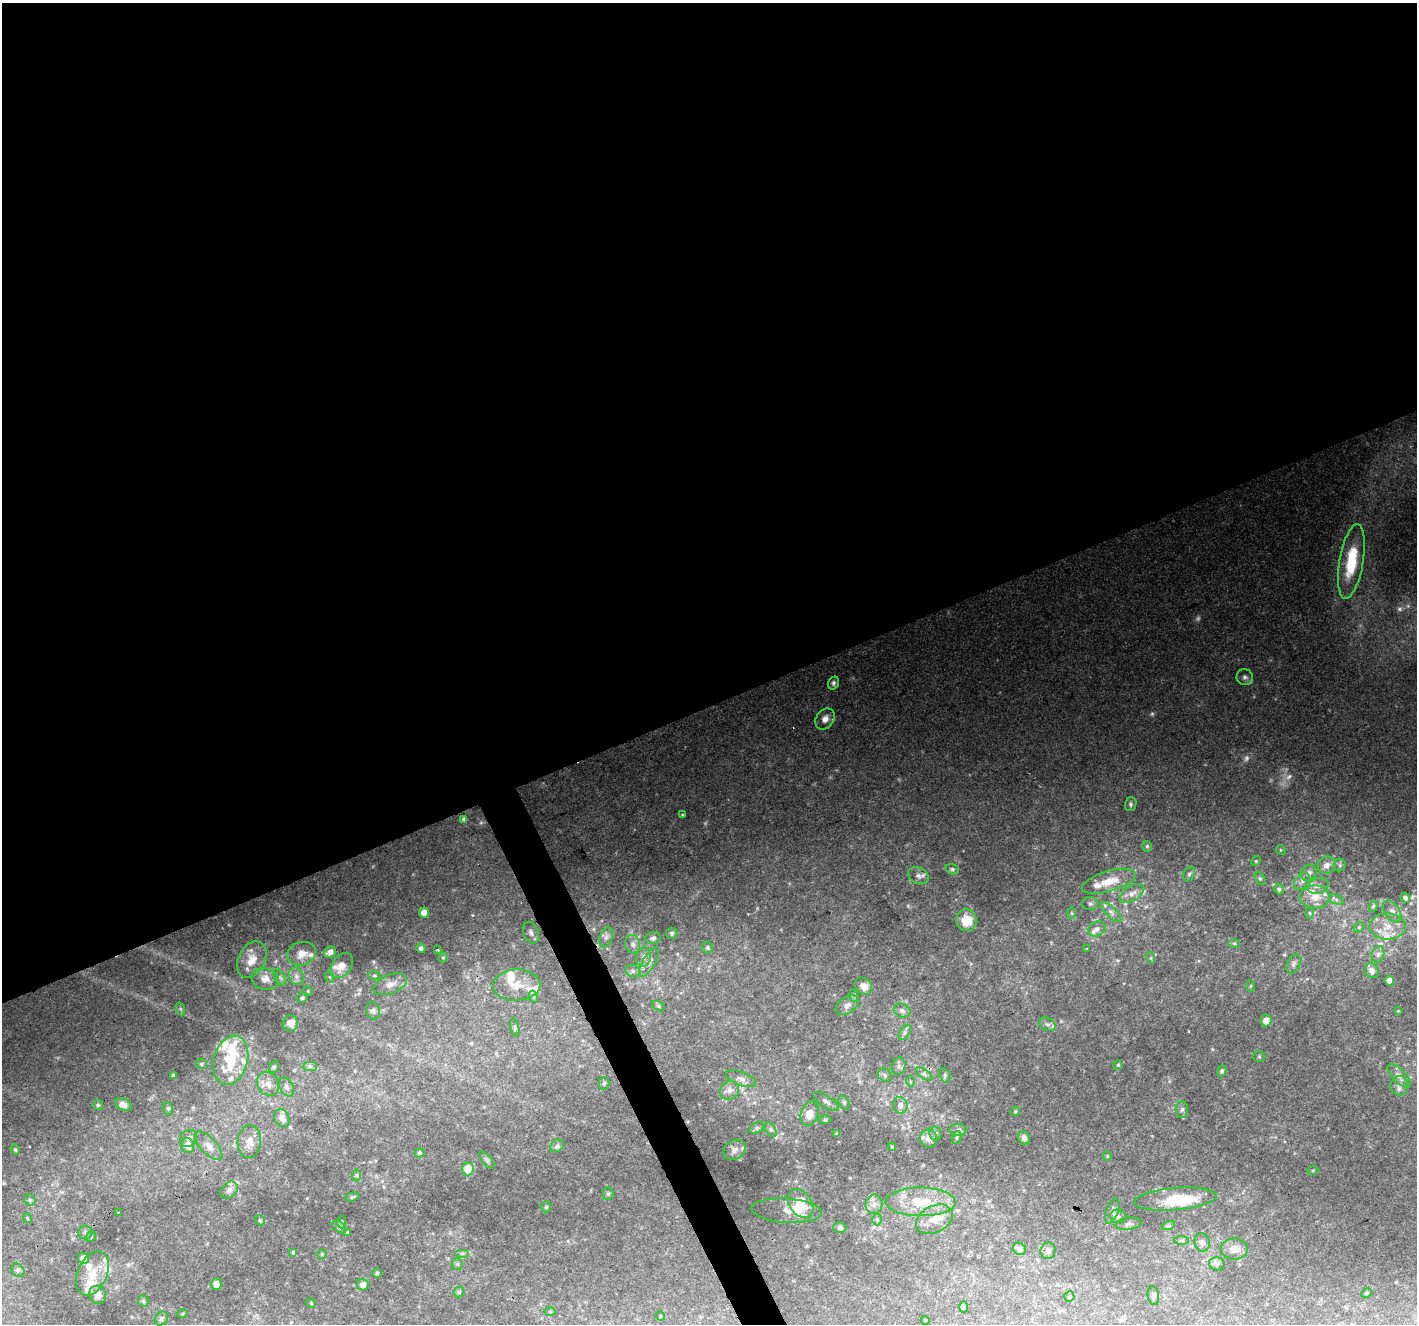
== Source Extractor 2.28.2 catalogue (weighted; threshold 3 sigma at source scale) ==
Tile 2 of 4 x 4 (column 2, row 1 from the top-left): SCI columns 1416-2830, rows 4059-5380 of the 5664 x 5527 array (HDU 1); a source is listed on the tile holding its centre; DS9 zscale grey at full resolution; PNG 1419 x 1326 px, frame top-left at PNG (2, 3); each listed source drawn as its Kron ellipse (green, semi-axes under 4 px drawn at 4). Shown black and unused: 55% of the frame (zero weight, under 2 of 3 exposures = <1% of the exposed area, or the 3 px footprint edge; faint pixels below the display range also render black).
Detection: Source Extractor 2.28.2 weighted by HDU 2 'WHT'; one run over the whole footprint, this tile lists its part. Background 0.148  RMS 0.0075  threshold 0.034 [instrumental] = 3 sigma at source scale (4.5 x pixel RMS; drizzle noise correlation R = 1.50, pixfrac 1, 0.0396/0.0396 arcsec/px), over >= 5 px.
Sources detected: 223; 7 too faint to see at this stretch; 2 inside a brighter object's white glare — neither listed nor drawn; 24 inside a brighter listed object's ellipse — not listed separately; the other 190 listed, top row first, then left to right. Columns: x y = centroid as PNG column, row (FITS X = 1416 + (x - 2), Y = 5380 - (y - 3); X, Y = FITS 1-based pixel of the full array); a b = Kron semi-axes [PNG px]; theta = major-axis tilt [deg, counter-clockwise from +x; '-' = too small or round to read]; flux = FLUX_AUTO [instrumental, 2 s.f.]
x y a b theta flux
1351 561 38 12 80 43
1245 677 8 8 - 2.9
833 683 7 5 69 1.9
825 719 11 8 56 5.9
1131 804 7 5 70 1.6
682 815 4 3 - 0.94
464 819 4 4 - 2.3
1147 846 5 4 - 1.1
1281 850 5 4 - 0.91
1256 861 5 4 - 0.88
1327 865 9 8 - 5.4
1340 865 6 6 - 1.8
952 869 7 5 -19 1.6
1309 873 8 7 - 4
1189 874 8 5 61 2.1
918 876 11 8 -26 3.8
1260 879 7 4 -62 1.3
1109 881 28 10 16 14
1302 881 10 6 51 3.2
1318 886 11 7 16 4
1279 889 5 5 - 1.8
1132 893 14 7 32 5.1
1315 897 15 11 -1 9.7
1405 898 5 4 - 1.9
1336 900 7 4 -20 1.7
1090 903 8 6 1 1.9
1373 906 5 4 - 1.2
1392 911 12 7 -57 3.7
1111 912 13 5 -45 3.3
424 913 5 5 - 6
1072 913 6 4 -89 1
1310 913 6 4 -88 0.9
966 920 11 10 - 14
1388 926 18 13 -2 12
1359 927 6 4 45 1
1097 929 9 7 23 3.3
531 933 11 7 -68 3
672 933 5 5 - 1.4
606 937 10 6 70 2.7
653 938 7 6 - 2.5
1234 943 6 4 0 1
633 944 9 7 -78 3.3
707 947 6 5 - 1.4
421 948 5 4 - 2.2
1087 949 3 2 - 0.59
437 950 3 2 - 1.7
330 952 6 5 - 4.7
302 954 15 11 18 8
1378 954 8 6 73 2.8
644 957 10 7 81 3.2
443 958 5 4 - 1.1
1151 958 5 3 - 0.87
252 960 19 13 63 12
649 962 17 6 59 4.3
1294 964 10 6 67 2.6
342 966 14 9 52 6.5
633 971 8 6 -16 2
1372 971 8 6 -60 4.8
374 975 6 4 -6 1.1
296 976 9 7 -67 3.5
280 977 9 5 -56 1.7
330 977 6 4 -71 0.98
265 979 13 11 -15 6.3
1389 981 5 4 - 6
390 984 18 9 23 6.5
517 985 24 15 2 15
864 986 9 8 - 6.1
1251 986 5 3 - 0.87
308 991 5 4 - 0.97
854 996 6 4 -70 1.1
534 997 6 4 -71 1.1
302 998 6 5 - 1.5
847 1005 13 8 31 3.8
658 1006 7 4 -28 1.3
181 1009 6 4 -70 1.2
902 1010 8 6 -23 2.9
373 1011 9 6 -71 2.1
1398 1011 4 4 - 0.63
1266 1020 6 5 - 5.6
290 1023 8 7 - 7.1
1048 1024 9 6 -25 2.7
515 1027 9 3 -77 1.5
905 1032 8 5 59 2.2
1259 1057 5 5 - 1.1
231 1060 25 17 74 31
201 1064 6 4 -22 1.1
1118 1065 4 4 - 1.1
310 1066 7 4 0 1.7
899 1066 9 6 77 2.9
274 1067 6 5 - 1.2
1222 1071 5 4 - 1.6
924 1074 9 4 -36 2.2
173 1075 4 3 - 1.8
885 1075 7 6 - 2.3
945 1075 7 5 -72 1.4
1399 1076 15 6 -45 4.4
741 1079 16 6 -22 4.1
910 1081 5 3 - 0.92
604 1083 6 5 - 1.4
268 1084 12 10 -60 6.7
1399 1086 9 9 - 4.1
287 1087 10 6 -61 2.9
729 1090 10 9 - 4.2
826 1101 15 5 -33 2.7
844 1102 7 5 -63 1.6
123 1104 8 5 -20 4.4
98 1105 5 5 - 1.2
900 1105 8 7 - 3.8
168 1108 7 5 -75 1.4
1182 1109 8 6 86 2.2
1015 1111 5 4 - 1
810 1114 12 8 72 8.4
282 1118 9 7 -61 5.4
825 1120 6 4 0 0.91
757 1128 7 5 27 1.6
771 1130 8 4 -57 1.7
958 1130 8 6 0 2.1
935 1133 7 6 - 1.9
837 1134 3 3 - 0.99
189 1138 9 8 - 3
957 1138 7 4 71 1.4
1024 1138 7 5 -64 3.3
929 1139 9 8 - 4.6
249 1142 16 11 86 8.1
188 1146 7 6 - 6.7
208 1146 18 8 -47 6.4
557 1146 7 5 34 1.8
892 1147 4 3 - 0.72
15 1150 5 4 - 1
734 1150 12 9 33 3.8
419 1153 5 4 - 1.6
1107 1156 5 4 - 0.76
487 1160 11 4 -51 1.8
468 1169 6 6 - 13
1313 1170 5 3 - 0.79
357 1175 6 4 -89 1.2
229 1190 10 7 46 3
608 1194 6 5 - 1.3
352 1197 7 4 15 1.2
1175 1199 41 11 5 26
30 1200 5 5 - 1.3
921 1202 35 14 -1 26
800 1203 16 11 -55 14
874 1204 10 8 75 4.2
546 1207 5 5 - 1.2
787 1211 35 12 -3 8
1112 1211 13 6 69 2.6
119 1212 3 2 - 0.94
1118 1216 8 6 -7 2.3
27 1218 5 4 - 0.89
877 1219 6 5 - 1.3
934 1219 19 13 27 10
260 1220 6 4 -44 1
342 1222 6 4 -89 1.2
1128 1224 13 6 8 2.1
1168 1226 7 4 19 1.2
339 1227 8 5 -38 1.7
840 1228 6 5 - 1.9
85 1232 7 6 - 2.2
347 1233 4 3 - 1.3
91 1237 5 4 - 1.1
1181 1240 7 3 -1 1.1
1202 1242 9 7 -71 3.3
1019 1249 7 6 - 3.3
1234 1249 14 10 -3 6.7
1048 1251 8 7 - 2.9
293 1252 4 4 - 1
462 1253 7 4 0 1.5
322 1254 5 5 - 0.78
83 1258 5 5 - 6.4
457 1264 5 5 - 1.2
1217 1264 8 6 -10 2.3
18 1270 7 6 - 1.7
377 1273 5 5 - 1.1
92 1274 23 14 66 17
216 1284 6 5 - 5
363 1285 6 6 - 4.4
459 1292 6 5 - 1.2
1367 1293 6 4 27 1.2
98 1295 9 8 - 6.2
1069 1296 5 5 - 1.1
1153 1296 9 5 -80 2
143 1301 6 5 - 1.4
311 1303 5 3 - 0.75
964 1307 6 4 90 0.91
550 1311 6 4 -1 0.87
182 1314 5 3 - 0.73
660 1316 5 3 - 0.63
161 1319 7 6 - 2.1
925 1320 4 3 - 0.66
Unlisted compact peaks at least as high as the median listed source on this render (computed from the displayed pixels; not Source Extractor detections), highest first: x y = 373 962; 908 906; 757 908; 1212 1049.